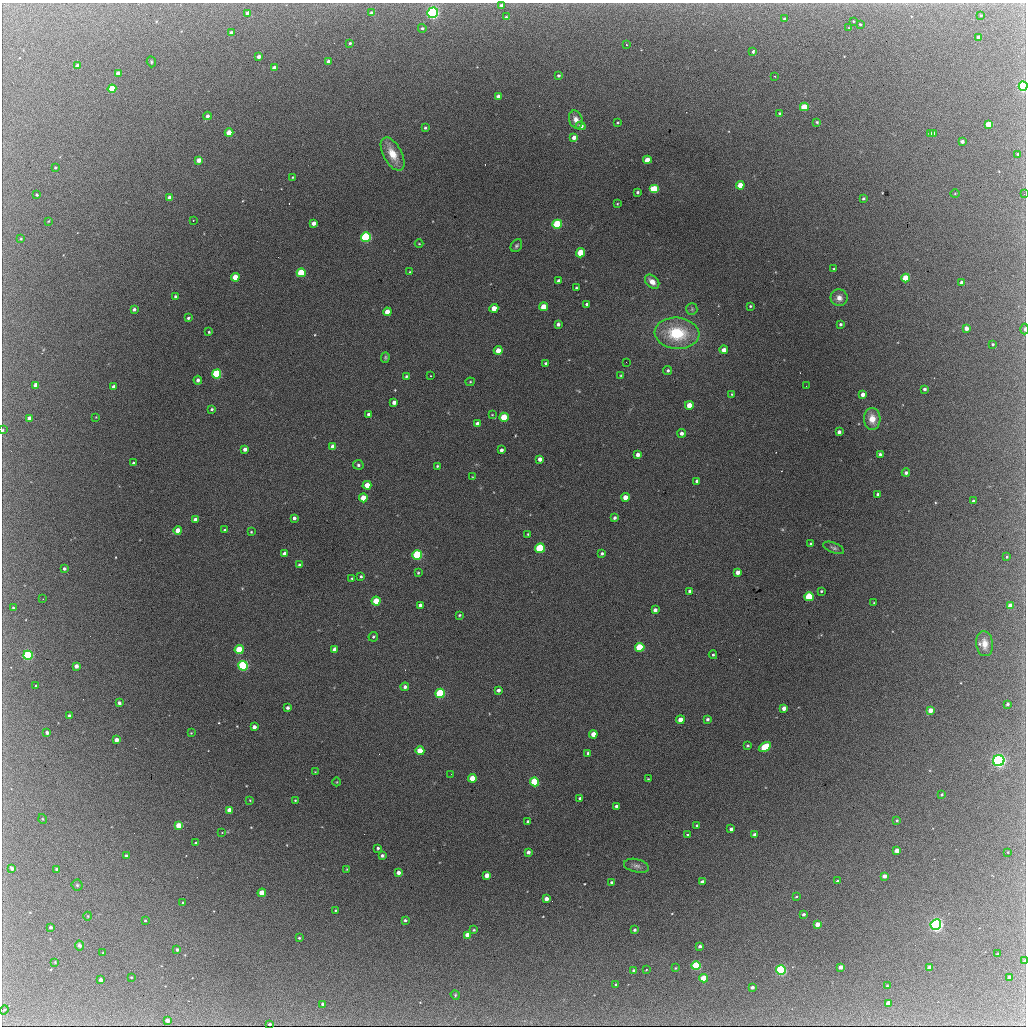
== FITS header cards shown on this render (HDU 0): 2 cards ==
NAXIS1  =                 1024 / length of data axis 1
NAXIS2  =                 1024 / length of data axis 2

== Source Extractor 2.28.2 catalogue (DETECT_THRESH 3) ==
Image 1024 x 1024 px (HDU 0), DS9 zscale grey, 1 PNG px = 1 image px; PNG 1028 x 1028 px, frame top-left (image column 1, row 1024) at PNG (2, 3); each listed source drawn as its Kron ellipse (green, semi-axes under 4 px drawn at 4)
Background 2100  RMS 33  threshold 99.6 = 3 sigma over >= 5 px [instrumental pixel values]
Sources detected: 283; all 283 listed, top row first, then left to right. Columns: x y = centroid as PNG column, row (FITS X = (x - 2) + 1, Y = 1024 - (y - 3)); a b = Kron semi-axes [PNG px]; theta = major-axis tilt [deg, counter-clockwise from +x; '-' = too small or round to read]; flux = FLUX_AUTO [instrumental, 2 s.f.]
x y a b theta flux
502 5 4 4 - 7100
248 13 4 3 - 14000
372 13 4 3 - 10000
433 13 5 5 - 550000
981 15 3 2 - 2200
506 17 4 3 - 2400
785 19 3 3 - 4800
853 21 3 2 - 2100
860 24 3 3 - 2400
422 28 4 4 - 4100
849 28 4 2 - 1600
231 33 4 3 - 11000
978 37 3 3 - 11000
350 43 3 3 - 3400
626 45 3 2 - 2200
753 52 3 3 - 13000
259 57 4 3 - 9000
151 62 6 4 -71 3000
328 62 4 4 - 17000
77 65 4 3 - 9400
274 68 4 3 - 19000
118 73 4 3 - 17000
559 75 3 3 - 4200
774 76 2 2 - 1500
1023 86 4 4 - 360000
112 89 4 4 - 90000
498 96 4 4 - 11000
804 107 4 4 - 70000
780 113 4 3 - 3400
207 116 4 4 - 7800
576 120 9 6 -72 15000
817 122 4 3 - 3000
617 123 3 3 - 2500
989 124 4 4 - 58000
581 126 5 4 - 12000
425 128 3 3 - 3200
229 133 4 4 - 40000
930 134 4 3 - 14000
934 134 3 3 - 10000
574 137 4 4 - 16000
962 141 3 3 - 8000
392 154 18 9 -62 44000
1018 154 3 2 - 2500
199 160 4 4 - 18000
647 160 4 4 - 37000
55 168 3 2 - 2300
293 177 3 3 - 2000
740 185 4 4 - 43000
654 189 5 4 - 130000
637 192 3 3 - 3400
955 194 5 3 - 1800
1024 194 2 2 - 13000
37 195 3 3 - 9100
170 198 4 4 - 25000
863 199 4 3 - 3300
617 204 4 2 - 1700
193 220 2 2 - 1300
48 221 4 3 - 1600
314 223 4 4 - 13000
557 224 5 4 - 200000
366 237 5 4 - 350000
21 239 3 3 - 2300
419 244 4 3 - 1700
516 246 7 5 57 4600
581 253 4 4 - 71000
834 269 3 2 - 2300
410 272 4 3 - 2400
301 273 4 4 - 120000
235 277 4 4 - 39000
906 278 4 4 - 68000
559 281 4 3 - 8500
652 282 8 6 -44 17000
962 283 4 4 - 20000
576 288 3 3 - 2800
175 296 3 3 - 3900
839 298 8 8 - 14000
587 304 3 3 - 3800
750 306 3 3 - 2500
543 307 4 4 - 46000
494 308 4 4 - 31000
134 309 4 3 - 5700
692 309 6 5 - 4200
387 312 4 4 - 29000
188 318 4 3 - 4400
558 324 4 3 - 6500
840 324 3 3 - 3800
966 328 4 4 - 15000
1025 329 5 2 - 4700
209 332 3 3 - 2700
677 333 22 15 -5 120000
993 344 3 3 - 2900
498 350 4 4 - 27000
724 350 4 4 - 19000
385 357 5 4 - 3300
626 362 2 2 - 1200
546 363 3 3 - 3300
668 370 4 4 - 4200
217 374 5 4 - 230000
621 375 4 3 - 1800
406 376 4 3 - 3100
430 376 2 2 - 1600
198 380 4 4 - 7300
470 382 4 4 - 2500
36 385 4 4 - 20000
806 386 2 2 - 2300
114 387 4 4 - 15000
924 389 3 3 - 6300
732 394 4 3 - 2600
863 394 4 4 - 12000
394 402 4 4 - 11000
689 405 4 4 - 31000
212 409 4 3 - 3400
369 414 4 3 - 6700
492 415 4 2 - 1500
96 417 2 2 - 1300
504 417 4 4 - 79000
29 418 4 4 - 15000
872 419 11 8 -87 27000
477 424 4 4 - 10000
3 430 4 3 - 1900
839 432 4 3 - 8100
682 433 4 4 - 7600
333 447 4 4 - 19000
245 449 4 4 - 10000
501 450 4 3 - 7100
880 454 3 3 - 4600
638 455 4 4 - 11000
540 459 4 4 - 11000
133 463 3 3 - 4100
358 465 5 5 - 4600
437 466 3 3 - 2400
906 473 4 4 - 6300
472 477 4 3 - 1600
697 481 4 4 - 5800
367 485 4 4 - 29000
878 494 4 3 - 7400
625 497 4 4 - 22000
363 498 4 4 - 38000
973 501 3 3 - 3500
294 518 4 3 - 6700
615 518 4 3 - 5200
195 519 4 3 - 8100
178 530 4 4 - 19000
225 530 3 3 - 3800
251 532 3 3 - 2100
528 534 3 3 - 2100
811 544 3 3 - 2500
540 548 5 4 - 170000
834 548 11 5 -22 5900
602 553 4 3 - 4300
284 554 4 4 - 15000
417 555 5 4 - 260000
1007 557 3 3 - 2500
299 565 3 3 - 4000
64 569 3 3 - 4500
738 572 4 4 - 13000
418 573 4 3 - 2600
361 576 4 3 - 3200
352 578 4 3 - 2200
690 591 4 4 - 6900
821 591 4 3 - 2800
809 597 4 4 - 140000
43 599 2 2 - 990
376 601 4 4 - 60000
874 603 3 3 - 2100
420 605 4 3 - 7200
1010 606 4 4 - 26000
13 608 4 3 - 2700
655 610 4 4 - 8900
459 615 4 3 - 2700
373 637 5 4 - 3800
985 644 12 8 -84 23000
640 647 4 4 - 120000
335 649 4 4 - 13000
239 650 4 4 - 120000
28 655 5 4 - 320000
713 655 4 4 - 3200
76 666 4 4 - 11000
243 666 5 4 - 320000
36 685 3 2 - 2100
405 687 4 4 - 6700
498 690 4 3 - 7000
440 693 5 4 - 250000
119 703 3 3 - 5900
1007 704 3 3 - 5100
288 708 3 3 - 6200
784 708 4 3 - 17000
930 710 4 4 - 21000
69 716 3 3 - 5200
707 719 3 3 - 5100
680 720 4 4 - 22000
254 727 4 4 - 9800
47 733 3 3 - 7000
191 733 4 3 - 1800
593 734 4 4 - 25000
116 740 4 4 - 15000
748 746 3 3 - 3100
765 747 7 4 31 120000
420 751 4 4 - 41000
588 753 4 3 - 5200
999 761 6 5 - 650000
315 772 3 3 - 1600
451 774 2 2 - 2000
472 778 4 4 - 37000
648 779 3 2 - 1900
337 782 4 3 - 1600
535 782 4 4 - 150000
942 795 4 4 - 3100
580 798 3 3 - 3600
250 800 3 2 - 1600
295 800 3 2 - 1900
616 806 3 3 - 6000
229 810 4 4 - 24000
43 819 5 3 - 2000
897 820 3 3 - 2700
528 821 4 3 - 4800
178 825 4 4 - 42000
697 825 4 3 - 2400
731 829 4 3 - 6500
222 832 3 2 - 4000
755 834 4 3 - 8600
687 835 3 3 - 2200
195 843 3 2 - 2900
378 848 3 3 - 3900
897 851 4 4 - 20000
528 852 4 3 - 8100
1008 852 3 3 - 1500
126 856 3 3 - 5500
382 856 4 3 - 6500
636 866 13 6 -13 9900
12 868 4 3 - 8100
57 869 3 3 - 5400
347 869 3 3 - 1800
398 872 4 4 - 13000
487 875 4 4 - 24000
884 876 4 4 - 14000
838 881 3 3 - 5200
702 882 4 4 - 15000
612 883 4 3 - 9800
77 885 5 5 - 3300
262 893 4 4 - 47000
796 897 3 2 - 2400
546 899 4 4 - 15000
183 903 3 3 - 3000
336 910 3 2 - 2200
803 914 3 3 - 5400
88 916 4 3 - 1600
145 920 3 2 - 1900
405 920 3 3 - 4000
817 924 4 4 - 22000
936 925 5 5 - 560000
51 927 3 3 - 5900
474 930 3 3 - 2800
634 930 3 3 - 4500
468 935 4 4 - 27000
299 938 3 3 - 2600
79 945 5 4 - 5800
700 946 3 3 - 6500
177 950 3 3 - 5100
103 953 3 3 - 2900
997 954 3 2 - 2600
1024 961 4 3 - 4900
55 962 3 3 - 1500
696 966 4 4 - 180000
840 967 4 3 - 14000
930 967 4 3 - 17000
675 968 2 2 - 1900
634 970 3 3 - 4300
646 970 3 2 - 1400
781 970 5 4 - 360000
131 977 2 2 - 1700
1009 977 4 3 - 13000
704 978 4 4 - 48000
101 980 3 3 - 11000
616 984 3 2 - 1900
887 986 3 3 - 1800
752 987 4 3 - 6800
455 995 5 4 - 2500
888 1003 4 3 - 23000
323 1004 4 3 - 6400
4 1010 5 3 - 1900
167 1020 4 3 - 13000
269 1024 3 3 - 3600
At the frame edge (FLAGS 8, measured only in part): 5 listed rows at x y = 1023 86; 1024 194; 1025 329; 3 430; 1024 961